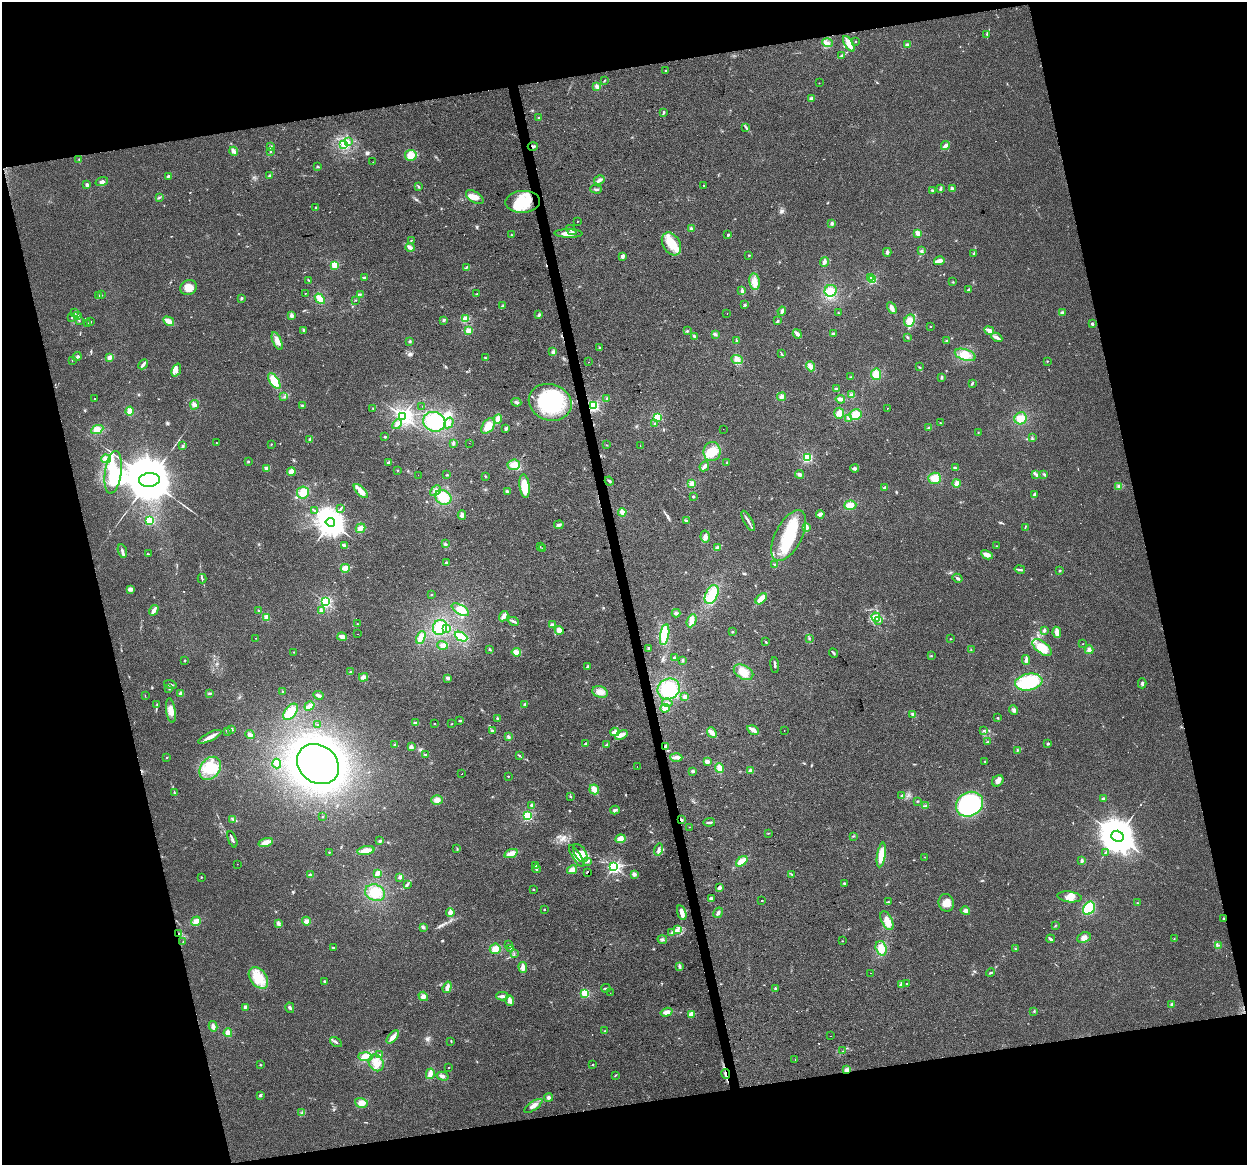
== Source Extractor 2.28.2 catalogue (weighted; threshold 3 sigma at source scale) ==
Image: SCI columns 1-4980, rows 81-4729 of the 4980 x 4762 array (HDU 1 of 3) = the unmasked area's bounding box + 8 px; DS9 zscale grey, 4 x 4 block average (1 PNG px = mean of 4 x 4 image px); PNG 1249 x 1167 px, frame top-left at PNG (2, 2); each listed source drawn as its Kron ellipse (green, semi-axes under 4 px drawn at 4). Shown black and unused: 28% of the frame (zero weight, under 2 of 3 exposures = <1% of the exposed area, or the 3 px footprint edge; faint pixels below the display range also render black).
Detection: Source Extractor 2.28.2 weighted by HDU 2 'WHT'. Background 0.0471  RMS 0.0068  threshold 0.0305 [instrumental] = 3 sigma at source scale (4.5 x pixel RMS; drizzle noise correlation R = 1.50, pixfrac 1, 0.0396/0.0396 arcsec/px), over >= 5 px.
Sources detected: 608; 10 inside a brighter object's white glare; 9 cosmic-ray / hot-pixel residue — neither listed nor drawn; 4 coinciding with a brighter row at this scale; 32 inside a brighter listed object's ellipse — not listed separately; of the other 553, all 500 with FLUX_AUTO >= 1.48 (the completeness limit of this list) listed and drawn (53 fainter detections not listed), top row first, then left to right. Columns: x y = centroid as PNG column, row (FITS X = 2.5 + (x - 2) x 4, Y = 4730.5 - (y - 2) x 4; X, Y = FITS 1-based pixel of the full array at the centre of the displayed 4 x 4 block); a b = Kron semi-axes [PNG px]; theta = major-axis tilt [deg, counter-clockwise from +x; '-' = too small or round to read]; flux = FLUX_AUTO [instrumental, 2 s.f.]
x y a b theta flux
987 34 2 2 - 1.8
856 41 2 2 - 3
827 43 5 4 - 13
849 44 8 3 -59 43
907 45 3 3 - 8.3
842 55 3 2 - 5.2
665 71 2 2 - 2.3
605 80 2 2 - 2.2
819 83 2 2 - 1.5
597 86 3 3 - 7.9
811 99 2 2 - 47
664 112 4 2 - 4.8
539 117 2 2 - 3.6
746 127 3 2 - 3.7
348 142 3 2 - 4.4
343 144 4 3 - 12
533 146 5 3 - 8.6
945 146 4 3 - 13
271 147 2 2 - 22
234 151 4 3 - 15
270 151 3 2 - 3.7
411 155 6 5 - 35
79 159 2 2 - 3.1
373 162 2 2 - 1.5
318 167 2 2 - 14
270 175 3 2 - 4
169 176 4 2 - 5.7
599 180 5 3 - 9.7
102 182 6 4 16 13
87 185 2 2 - 33
704 185 2 2 - 14
418 186 2 2 - 2.7
941 188 4 2 - 5.9
596 189 6 2 -1 6.3
952 189 4 3 - 9
932 190 2 2 - 4.1
159 197 3 2 - 4.8
475 197 10 5 -32 24
523 202 17 11 3 160
316 208 2 2 - 14
577 221 2 2 - 1.5
832 223 3 3 - 6.4
691 228 3 3 - 5.3
571 230 6 2 -37 7.6
568 233 14 3 -1 27
918 233 4 3 - 18
511 235 2 2 - 2
728 235 2 2 - 17
411 240 2 2 - 1.9
671 244 12 8 -59 70
410 248 4 3 - 15
921 251 3 2 - 5.1
887 252 4 2 - 9.5
974 253 4 2 - 3.9
749 255 3 2 - 2.8
622 256 4 3 - 9.6
939 261 5 3 - 26
824 262 5 3 - 12
335 265 2 2 - 210
467 267 3 2 - 4.4
364 278 3 2 - 6.1
870 278 2 2 - 23
872 280 2 2 - 360
309 281 4 2 - 3.4
754 282 8 5 -80 25
953 282 2 2 - 1.8
189 287 8 7 - 46
968 290 3 2 - 4.7
742 291 3 3 - 9.1
831 291 6 6 - 40
305 293 2 2 - 2.3
360 294 2 2 - 2.6
477 294 3 2 - 3.2
101 295 3 2 - 2.6
99 296 2 2 - 2.3
241 299 3 2 - 4.3
320 299 6 4 -50 38
356 300 2 2 - 2.1
745 305 2 2 - 4.8
502 306 4 2 - 3.5
892 308 6 2 -61 31
782 311 4 3 - 10
75 313 4 2 - 4.4
727 313 2 2 - 1.9
838 313 2 2 - 1.6
1062 313 3 3 - 8.6
539 315 3 2 - 5.7
77 316 2 2 - 3.1
291 316 3 3 - 10
72 318 3 2 - 3.1
465 319 4 4 - 21
444 320 3 3 - 4.5
910 320 6 5 - 29
79 321 2 2 - 2.4
90 321 2 2 - 2.2
169 321 6 4 -32 24
777 321 3 2 - 4.7
88 324 2 2 - 1.5
1092 324 2 2 - 19
931 327 2 2 - 1.6
303 330 3 2 - 3
468 331 4 4 - 19
687 331 3 2 - 3.8
989 331 5 3 - 18
715 334 3 2 - 7.5
797 334 5 2 - 19
833 334 3 3 - 6.9
694 336 3 2 - 4.4
907 337 3 2 - 3.9
997 337 6 3 -27 14
277 341 9 4 -66 23
410 341 3 2 - 4
736 341 3 2 - 3.9
946 341 3 2 - 2.9
600 348 3 2 - 5.6
553 352 4 3 - 11
782 354 3 2 - 3.7
965 355 11 5 -18 47
77 356 4 2 - 7.8
110 357 4 3 - 14
485 358 2 2 - 2.7
737 359 6 4 -23 19
72 360 2 2 - 1.7
1047 361 2 2 - 2.3
588 362 2 2 - 1.6
143 364 6 2 47 15
811 366 5 4 - 21
920 367 2 2 - 2.7
176 370 7 3 69 14
876 374 6 5 - 38
851 377 2 2 - 2.2
942 377 3 2 - 6.9
274 381 9 4 -56 65
972 383 3 2 - 4.5
836 389 3 2 - 5.4
851 395 4 3 - 11
284 397 2 2 - 2.4
782 397 4 3 - 14
95 399 2 2 - 3.7
607 399 3 3 - 6.3
840 399 5 3 - 16
516 402 5 3 - 7.5
550 402 22 18 -19 330
194 405 5 4 - 11
302 405 2 2 - 3.2
422 406 2 2 - 2
593 406 2 2 - 700
887 408 2 2 - 2.5
373 409 2 2 - 1.7
129 411 4 3 - 21
839 413 5 5 - 24
856 414 6 5 - 39
403 416 3 2 - 1900
657 417 2 2 - 320
1021 418 6 6 - 35
498 419 4 3 - 20
849 419 3 3 - 6.9
434 422 11 9 -19 160
449 423 6 3 57 11
940 423 2 2 - 1.6
397 424 5 3 - 13
655 424 2 2 - 15
488 426 8 5 52 47
929 428 3 2 - 4.7
97 429 6 4 25 24
506 429 3 2 - 5.6
723 429 2 2 - 1.9
978 433 2 2 - 1.6
385 437 3 2 - 4
1032 438 3 2 - 3.5
310 439 4 2 - 6.1
216 443 2 2 - 2.8
453 443 4 2 - 5.9
469 443 2 2 - 2.2
271 444 3 2 - 1.8
606 445 2 2 - 1.5
183 446 3 2 - 4.6
640 446 2 2 - 3.6
712 452 9 8 - 60
807 457 2 2 - 510
106 459 5 4 - 13
248 461 2 2 - 3.5
388 462 3 2 - 6.7
727 463 3 2 - 3.1
514 465 6 5 - 36
704 466 5 2 - 17
266 468 3 3 - 9.1
855 468 4 3 - 11
956 468 4 2 - 5.4
397 470 2 2 - 1.5
113 472 21 8 82 100
291 472 4 3 - 42
800 474 4 3 - 11
1036 474 4 2 - 5.9
1044 474 3 2 - 4.6
418 475 2 2 - 1.7
447 475 2 2 - 7.9
485 476 2 2 - 2.1
935 478 6 5 - 38
149 480 10 7 5 35000
609 481 5 2 - 7
691 483 4 3 - 15
956 483 4 4 - 13
525 486 12 5 -83 74
1119 486 3 3 - 8.1
885 487 3 2 - 4.7
361 491 9 4 -46 39
435 491 6 3 42 16
507 491 3 2 - 6.6
303 493 6 6 - 32
1034 495 4 2 - 12
693 496 2 2 - 17
443 497 9 7 -33 73
850 505 6 4 4 31
340 509 2 2 - 1.8
315 511 2 2 - 1.5
622 512 4 3 - 12
820 514 4 3 - 8.4
462 515 4 3 - 13
149 520 2 2 - 390
686 521 3 3 - 6.6
748 521 11 2 -61 12
330 522 5 4 - 6200
559 525 4 2 - 10
360 528 5 4 - 15
806 528 4 3 - 8.5
1025 528 2 2 - 1.6
789 536 28 13 62 190
705 537 6 4 -79 15
445 544 3 2 - 4.3
344 546 4 2 - 10
540 546 2 2 - 1.5
996 546 2 2 - 2.2
717 547 4 3 - 7.4
543 549 3 2 - 3
122 551 7 2 -73 13
148 554 2 2 - 2.2
987 555 6 4 -27 19
446 563 3 2 - 4.2
775 564 2 2 - 2.7
345 568 4 3 - 29
1020 569 5 2 - 7
1060 571 2 2 - 2.5
957 578 5 2 - 7.8
202 579 5 2 - 5
130 589 4 3 - 16
432 594 2 2 - 3
712 595 10 6 65 74
761 599 7 3 44 40
325 602 2 2 - 740
154 610 5 3 - 20
259 610 2 2 - 2.1
321 610 4 2 - 9.2
460 610 10 4 -31 50
676 613 4 3 - 7.8
504 616 5 3 - 22
266 617 4 3 - 9.1
876 617 4 2 - 10
879 620 2 2 - 1.9
514 621 6 2 -24 8.1
692 621 7 4 65 19
357 624 2 2 - 1.9
552 625 2 2 - 53
440 627 7 7 - 77
447 628 2 2 - 5.1
559 630 5 4 - 22
1044 630 3 3 - 6.1
733 632 2 2 - 2.8
1057 632 6 3 -81 24
357 634 2 2 - 6.3
665 635 10 4 80 96
342 637 5 3 - 20
421 637 7 4 67 28
461 637 7 4 -26 43
256 638 2 2 - 2
809 638 2 2 - 3.1
951 639 2 2 - 1.9
766 642 3 2 - 3.6
1083 644 2 2 - 3.6
443 645 5 4 - 11
1042 648 11 6 -39 90
490 649 3 2 - 3.7
649 649 4 2 - 7.6
971 650 2 2 - 1.8
1089 650 4 4 - 13
294 652 2 2 - 1.6
516 652 4 3 - 27
833 653 5 2 - 5
931 655 3 2 - 2.4
675 658 2 2 - 35
683 660 3 3 - 4.4
1026 660 5 2 - 16
185 661 3 2 - 2.8
775 665 8 2 -84 7
588 667 3 3 - 5
351 672 2 2 - 15
743 672 10 6 -28 46
363 677 5 3 - 17
448 678 3 3 - 9.2
1029 682 14 8 11 190
1142 683 5 2 - 6.7
170 684 6 2 -15 6
169 689 3 2 - 3.5
669 689 11 10 - 110
282 692 3 2 - 3.4
600 692 8 5 -21 30
181 693 2 2 - 74
210 693 3 2 - 4.9
145 695 3 2 - 1.6
318 695 5 3 - 10
685 696 2 2 - 46
667 703 5 2 - 8.9
157 704 2 2 - 1.8
525 704 3 2 - 5.4
309 706 5 3 - 16
665 708 4 4 - 18
1014 710 5 3 - 9
171 711 12 4 -82 34
291 712 9 5 51 63
912 714 3 3 - 6.8
997 717 3 2 - 1.9
498 718 3 2 - 4
460 721 2 2 - 5.1
415 723 4 2 - 6
435 724 2 2 - 2.2
452 724 2 2 - 2
318 725 2 2 - 1.8
232 729 2 2 - 24
753 730 6 3 -30 25
984 730 2 2 - 2.7
227 731 4 2 - 5.5
492 731 2 2 - 11
784 731 2 2 - 7.7
615 732 4 3 - 22
712 732 5 3 - 27
250 734 5 3 - 10
621 735 7 4 30 16
210 737 13 3 26 22
508 737 3 3 - 5.9
987 742 3 2 - 3
585 744 3 2 - 4.7
1048 744 2 2 - 7.3
395 745 4 2 - 4.8
607 745 3 2 - 6.8
411 747 3 3 - 11
665 747 4 3 - 8.3
1017 750 2 2 - 1.6
425 755 3 2 - 4.7
519 755 3 2 - 6.6
166 757 2 2 - 2.7
676 757 6 3 -2 20
707 762 4 3 - 12
985 762 2 2 - 2.7
277 763 5 4 - 19
318 764 22 18 -38 1800
637 766 2 2 - 5.4
210 768 13 9 53 85
720 768 5 4 - 23
750 770 4 3 - 12
693 771 2 2 - 32
462 774 2 2 - 31
508 776 2 2 - 2.3
998 781 6 5 - 18
594 789 5 4 - 21
174 792 4 2 - 3.2
901 795 2 2 - 7.4
570 797 2 2 - 3.7
1103 799 3 2 - 10
437 800 6 5 - 20
917 801 2 2 - 2.2
969 804 14 11 32 530
532 805 2 2 - 29
925 806 3 2 - 4.5
615 810 5 2 - 7.2
527 816 2 2 - 490
323 817 2 2 - 2.4
233 819 4 2 - 4.3
681 820 4 2 - 5.7
709 822 6 2 8 9.6
689 827 2 2 - 1.6
768 833 2 2 - 2
853 836 2 2 - 2.4
1117 836 6 5 - 12000
232 839 9 2 -69 11
620 839 5 4 - 24
380 841 3 2 - 6.7
266 842 7 4 17 29
457 848 3 2 - 3.2
366 850 9 4 11 38
658 850 6 2 72 9.1
329 852 2 2 - 1.9
511 853 7 3 18 36
580 853 10 5 -58 26
1105 853 3 2 - 2
881 855 12 4 80 64
576 856 12 3 -58 36
925 857 2 2 - 2.6
587 861 3 2 - 4.2
742 861 6 3 40 50
1082 861 3 2 - 7.6
237 864 2 2 - 3
535 866 2 2 - 23
614 867 3 2 - 890
536 869 4 2 - 7.5
572 870 5 3 - 25
377 873 4 3 - 15
587 873 2 2 - 8.7
634 874 3 3 - 9.6
792 874 2 2 - 2
310 875 3 2 - 6.3
201 877 2 2 - 5.4
400 877 4 3 - 6.4
844 883 3 2 - 4.5
407 884 2 2 - 2.6
719 888 3 3 - 9.5
533 889 2 2 - 4.8
375 893 10 8 -21 68
1070 897 12 5 -8 29
711 899 3 2 - 15
762 901 2 2 - 4.4
888 902 3 2 - 3.6
946 903 9 7 -74 35
1138 903 3 2 - 3
1089 908 7 5 55 110
544 909 2 2 - 6.8
965 911 5 3 - 8.6
450 912 4 3 - 17
682 913 8 2 -72 27
718 913 5 3 - 9.1
1223 919 3 2 - 2.4
196 921 5 4 - 19
306 921 4 4 - 13
887 921 10 5 -63 36
278 924 3 2 - 6.7
1055 925 2 2 - 2.5
423 927 4 2 - 8.2
677 929 2 2 - 4
672 933 3 2 - 3.7
179 934 2 2 - 2.2
1084 938 7 5 23 17
662 939 5 2 - 6.7
1050 939 4 2 - 7.5
1174 939 2 2 - 2
842 941 2 2 - 1.7
183 942 4 2 - 3.5
508 944 2 2 - 1.5
1218 945 2 2 - 2.1
333 948 3 2 - 3.5
510 948 4 2 - 4.7
881 948 7 5 -71 46
1015 948 2 2 - 2.1
495 949 5 5 - 31
514 953 2 2 - 1.5
680 966 4 2 - 6.2
523 967 5 4 - 14
871 973 2 2 - 3.1
991 973 4 2 - 6.1
258 978 12 8 -53 66
324 981 2 2 - 3.7
901 984 2 2 - 39
907 984 2 2 - 2.6
447 987 6 3 71 20
606 988 5 2 - 5.3
775 988 2 2 - 3.4
585 993 2 2 - 310
610 993 2 2 - 2.2
423 996 5 4 - 13
502 996 6 2 -1 16
510 1000 5 4 - 18
1172 1004 3 2 - 4
245 1007 4 2 - 6.4
290 1008 5 3 - 7.3
1034 1011 3 2 - 3.3
667 1012 6 3 16 20
691 1014 2 2 - 100
213 1026 5 2 - 18
605 1031 2 2 - 3
228 1033 4 4 - 20
831 1036 2 2 - 5.4
393 1037 8 4 49 25
451 1041 3 2 - 2.4
336 1042 6 2 -32 7.3
843 1051 2 2 - 1.6
379 1055 3 3 - 6.3
365 1057 7 4 -2 23
795 1059 2 2 - 2.8
376 1063 9 7 -57 37
260 1065 2 2 - 2.4
592 1065 2 2 - 2.9
449 1067 2 2 - 2.6
847 1070 4 3 - 11
430 1074 5 3 - 23
726 1074 5 2 - 8.3
615 1075 3 2 - 2.3
442 1076 6 3 -16 11
260 1095 3 3 - 5.1
549 1097 4 3 - 11
361 1103 6 4 -16 28
533 1106 10 3 35 19
302 1113 3 3 - 6.7
Overlapping masked pixels (flux is a lower limit): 6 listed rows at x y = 533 146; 593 406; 665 747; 681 820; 179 934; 726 1074
Diffuse or blended objects may show on this block-average render without a row.